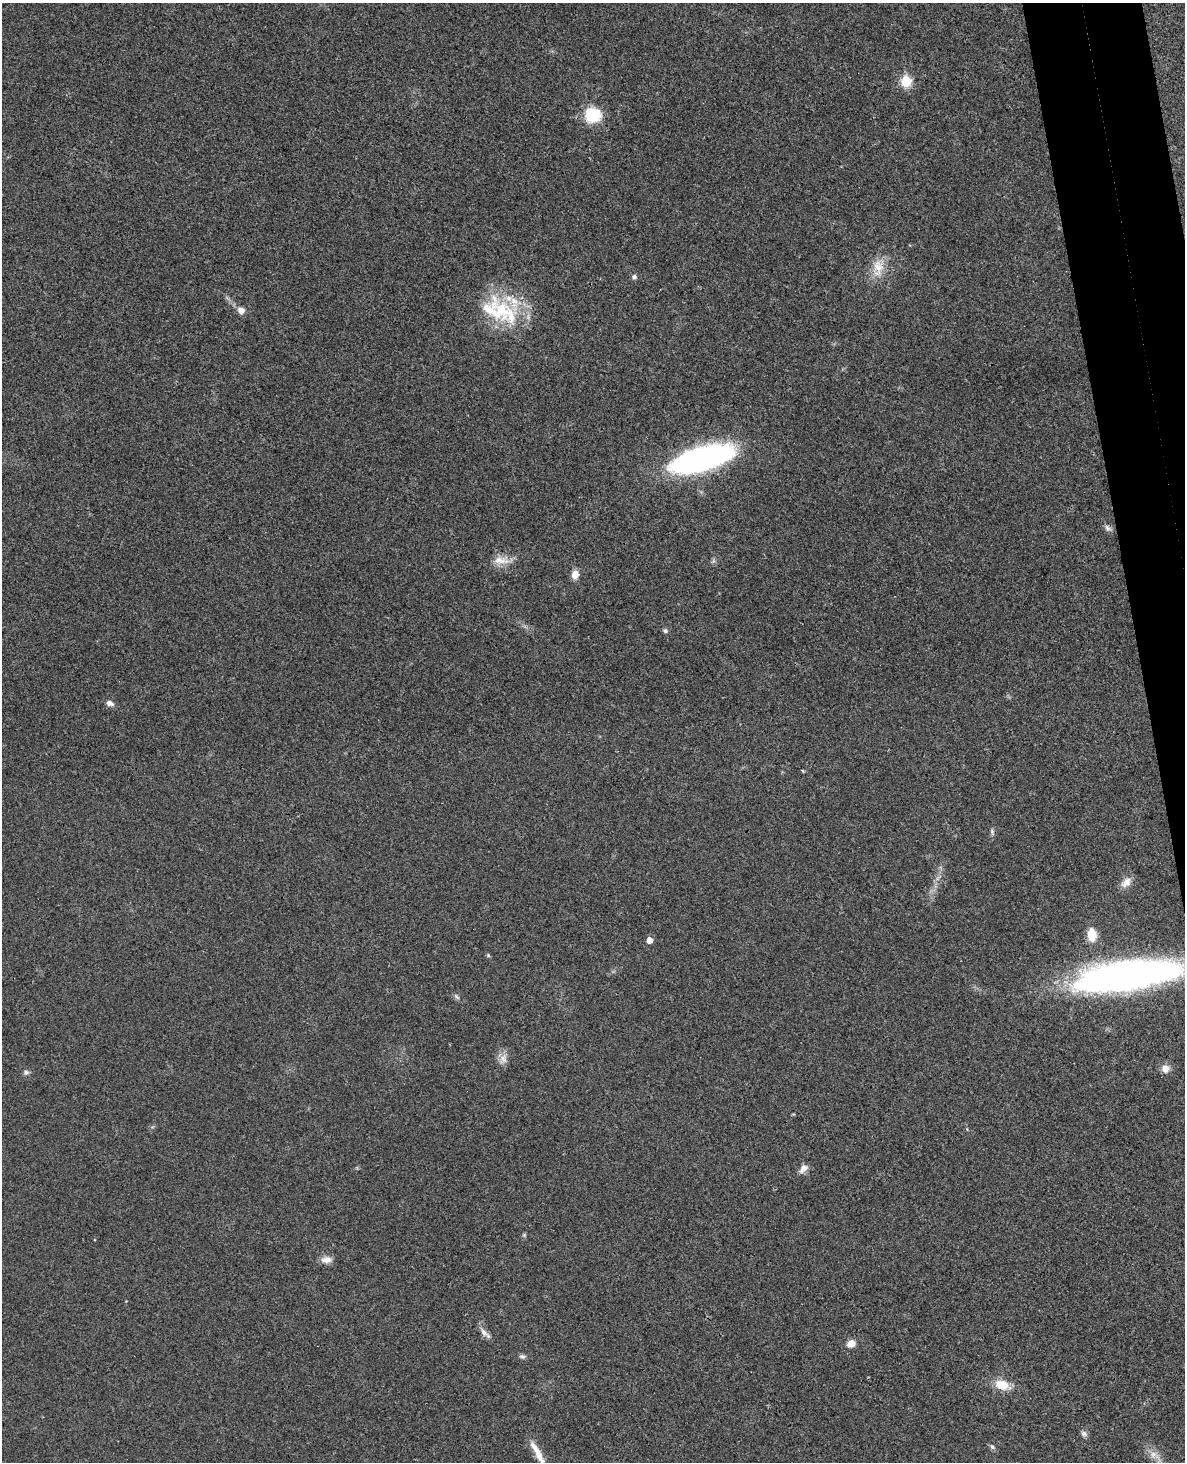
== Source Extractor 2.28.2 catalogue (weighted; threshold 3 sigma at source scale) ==
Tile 6 of 4 x 3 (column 2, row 2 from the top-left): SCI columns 1240-2422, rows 1607-3066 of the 4844 x 4780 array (HDU 1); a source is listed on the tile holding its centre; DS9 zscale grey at full resolution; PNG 1187 x 1464 px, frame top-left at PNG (2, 3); no overlay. Shown black and unused: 4% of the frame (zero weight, under 3 of 4 exposures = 6% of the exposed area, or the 3 px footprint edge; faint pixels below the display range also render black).
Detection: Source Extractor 2.28.2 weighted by HDU 2 'WHT'; one run over the whole footprint, this tile lists its part. Background 0.0217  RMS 0.0058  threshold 0.0262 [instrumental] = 3 sigma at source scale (4.5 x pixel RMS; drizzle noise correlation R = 1.50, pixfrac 1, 0.05/0.05 arcsec/px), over >= 5 px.
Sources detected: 35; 2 inside a brighter listed object's ellipse — not listed separately; the other 33 listed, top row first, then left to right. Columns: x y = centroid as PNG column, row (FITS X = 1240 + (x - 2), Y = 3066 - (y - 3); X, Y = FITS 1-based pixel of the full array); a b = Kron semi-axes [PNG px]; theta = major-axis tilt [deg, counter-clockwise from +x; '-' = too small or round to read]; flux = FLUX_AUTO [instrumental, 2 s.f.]
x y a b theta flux
906 82 6 6 - 30
593 115 13 13 - 26
878 267 26 14 82 11
634 277 7 6 - 1.4
241 310 8 7 - 3.7
498 310 51 31 -21 45
702 459 71 24 16 130
1107 528 10 7 -50 2
501 560 25 10 -5 7.2
575 574 10 7 82 4.9
665 631 7 6 - 1.1
110 703 10 7 -16 2.7
992 831 7 5 -72 1.3
1126 883 16 10 43 4.8
1092 935 11 8 -88 13
649 940 5 5 - 4.6
488 955 6 3 -72 0.68
1127 976 96 25 8 300
457 997 9 4 -45 1.3
503 1059 13 11 -78 4.2
1165 1068 8 8 - 4.8
26 1072 8 6 24 1.4
803 1168 12 8 44 3.5
524 1235 5 5 - 0.78
326 1260 13 8 5 4.2
484 1333 15 7 -43 3.2
851 1344 11 9 34 4.2
522 1356 8 6 -9 1.5
1002 1385 19 12 -18 10
1084 1433 9 7 -44 1.7
992 1447 7 5 -45 1.4
538 1454 28 8 -63 8
1153 1454 10 9 - 3.6
Isophote crosses this tile's border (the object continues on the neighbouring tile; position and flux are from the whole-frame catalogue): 2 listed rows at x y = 1127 976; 538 1454